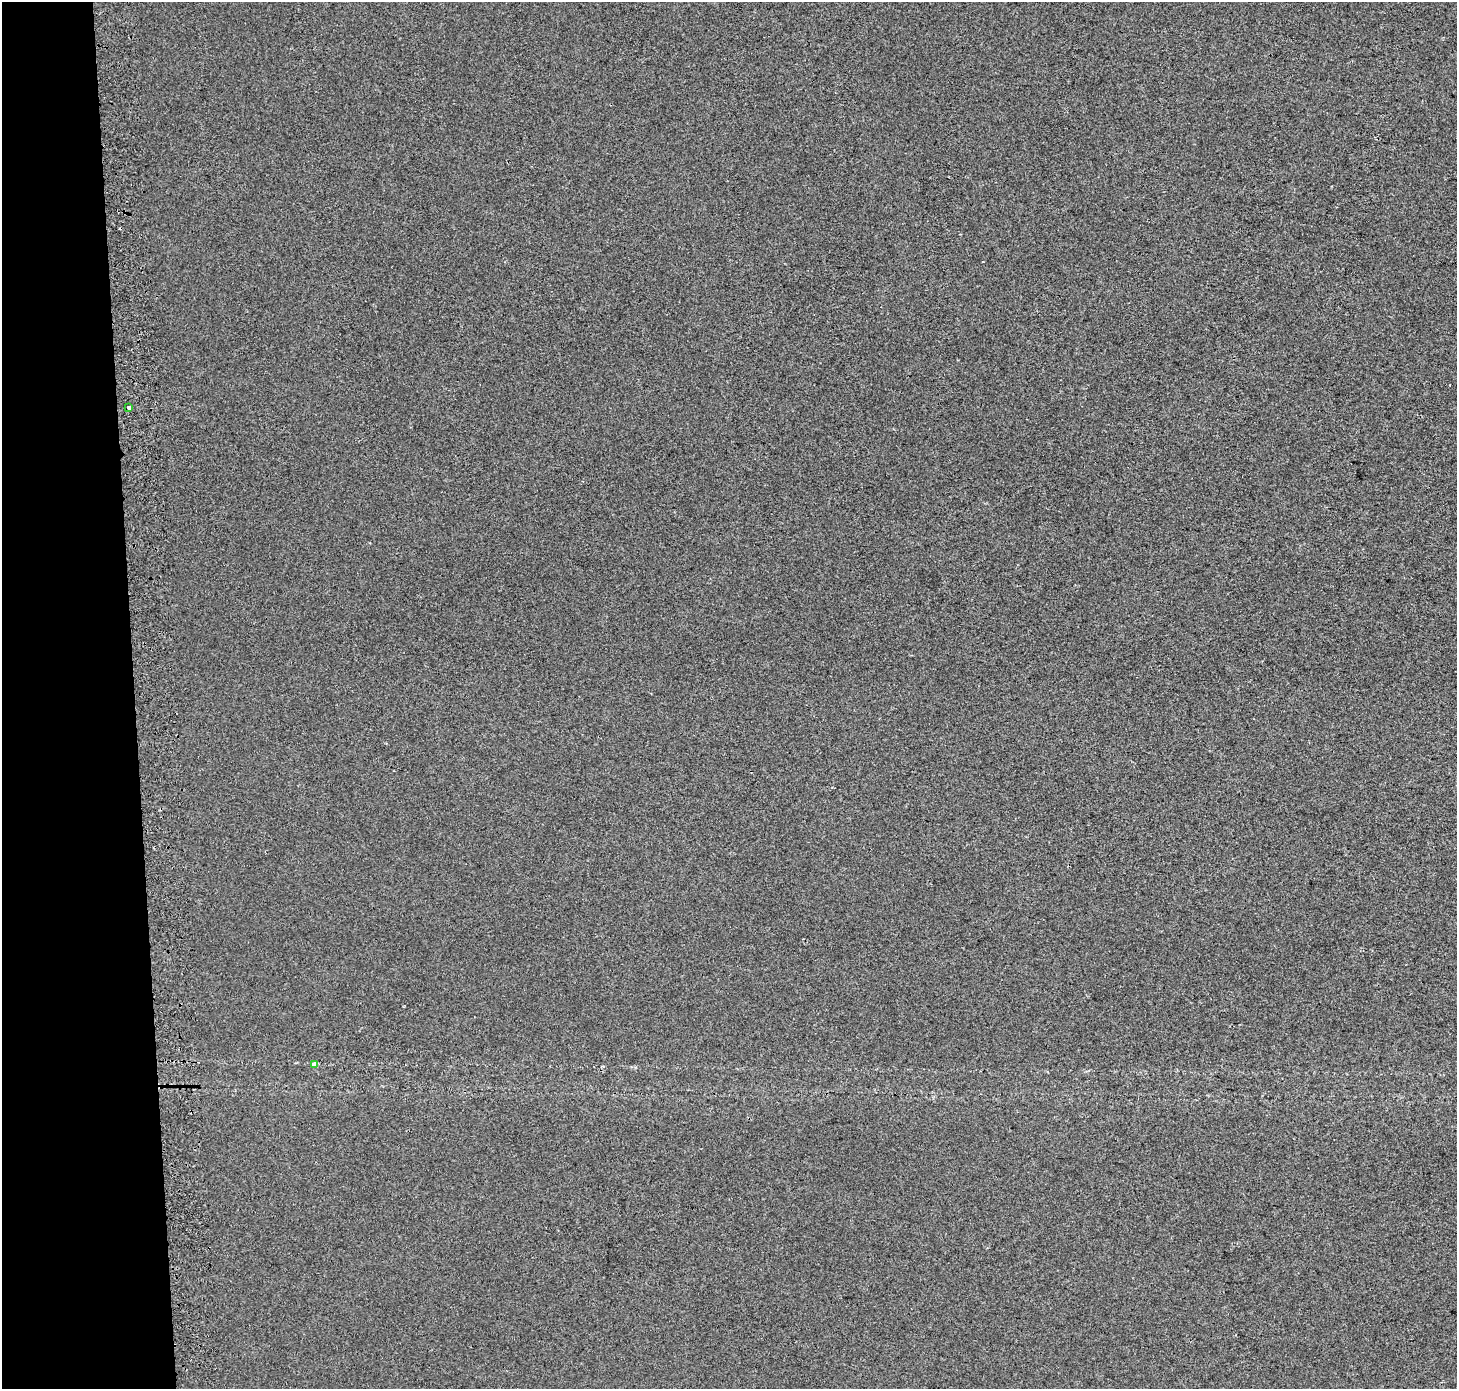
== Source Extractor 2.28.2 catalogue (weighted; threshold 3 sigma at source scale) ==
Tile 4 of 3 x 3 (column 1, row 2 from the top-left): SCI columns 73-1527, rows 1387-2773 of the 4510 x 4167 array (HDU 1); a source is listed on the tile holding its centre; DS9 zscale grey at full resolution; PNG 1459 x 1391 px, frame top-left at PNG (2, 2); each listed source drawn as its Kron ellipse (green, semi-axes under 4 px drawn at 4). Shown black and unused: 9% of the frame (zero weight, under 2 of 3 exposures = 2% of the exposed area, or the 3 px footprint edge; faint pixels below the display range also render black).
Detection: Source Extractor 2.28.2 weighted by HDU 2 'WHT'; one run over the whole footprint, this tile lists its part. Background 6.88e-04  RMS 0.0071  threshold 0.0321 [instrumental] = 3 sigma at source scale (4.5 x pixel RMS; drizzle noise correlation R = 1.50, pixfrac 1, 0.0396/0.0396 arcsec/px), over >= 5 px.
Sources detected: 3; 1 cosmic-ray / hot-pixel residue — neither listed nor drawn; the other 2 listed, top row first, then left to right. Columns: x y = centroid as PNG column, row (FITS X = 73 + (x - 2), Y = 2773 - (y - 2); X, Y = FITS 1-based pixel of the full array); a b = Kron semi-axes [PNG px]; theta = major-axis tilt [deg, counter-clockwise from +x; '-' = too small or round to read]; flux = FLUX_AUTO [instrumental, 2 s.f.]
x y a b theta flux
129 407 4 3 - 2.9
314 1064 4 3 - 27